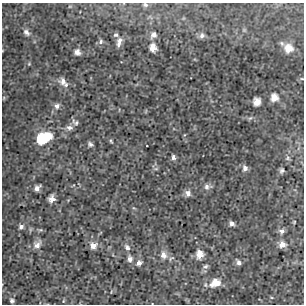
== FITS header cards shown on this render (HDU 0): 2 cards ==
NAXIS1  =                  302 / NUMBER OF ELEMENTS ALONG THIS AXIS
NAXIS2  =                  302 / NUMBER OF ELEMENTS ALONG THIS AXIS

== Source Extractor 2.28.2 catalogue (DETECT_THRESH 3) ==
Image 302 x 302 px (HDU 0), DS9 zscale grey, 1 PNG px = 1 image px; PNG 306 x 306 px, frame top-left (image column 1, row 302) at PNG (2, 3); no overlay
Background 2.23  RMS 0.8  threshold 2.39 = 3 sigma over >= 5 px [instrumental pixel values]
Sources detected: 49; all 49 listed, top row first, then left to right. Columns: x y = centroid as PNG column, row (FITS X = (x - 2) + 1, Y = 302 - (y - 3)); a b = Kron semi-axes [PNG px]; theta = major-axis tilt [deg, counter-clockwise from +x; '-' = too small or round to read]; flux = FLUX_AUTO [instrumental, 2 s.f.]
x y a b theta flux
145 5 6 5 - 100
26 32 10 7 -48 230
116 35 6 4 1 92
153 35 8 6 51 220
202 35 8 7 - 160
101 42 7 5 76 120
119 42 11 5 76 270
153 48 7 5 -77 500
288 48 10 10 - 700
77 52 6 6 - 240
29 64 5 5 - 59
302 79 5 3 - 45
63 81 10 8 -71 370
274 97 7 7 - 550
257 102 7 6 - 460
57 106 7 7 - 210
250 118 7 4 43 72
76 123 8 6 19 130
69 127 9 6 -7 220
43 138 13 8 22 2900
111 141 5 4 - 64
90 144 6 5 - 140
173 157 6 5 - 160
287 158 7 7 - 120
245 168 7 6 - 210
156 169 7 4 1 85
282 170 6 5 - 120
207 186 10 7 -1 210
37 188 6 5 - 240
188 193 8 7 - 250
52 199 6 5 - 360
294 222 4 3 - 40
232 223 5 4 - 160
21 227 6 5 - 150
40 230 6 4 17 70
282 231 7 6 - 190
282 244 7 7 - 370
37 245 11 8 48 330
93 245 8 8 - 410
127 247 9 6 -47 190
199 254 8 7 - 550
163 255 10 9 - 360
130 259 9 7 -86 210
238 262 7 4 -58 140
139 263 7 6 - 210
206 266 6 5 - 130
215 283 11 8 23 700
12 301 5 5 - 120
63 301 5 3 - 49
At the frame edge (FLAGS 8, measured only in part): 2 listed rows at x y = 145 5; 302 79